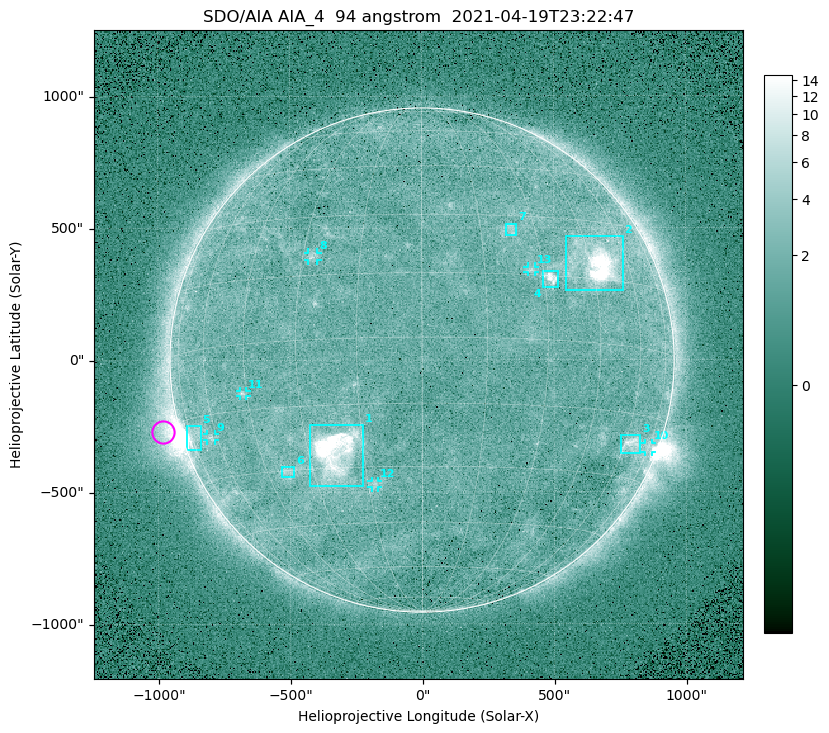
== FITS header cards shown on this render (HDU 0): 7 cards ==
TELESCOP= 'SDO/AIA '
INSTRUME= 'AIA_4   '
WAVELNTH=                   94
WAVEUNIT= 'angstrom'
DATE-OBS= '2021-04-19T23:22:47.12'
CTYPE1  = 'HPLN-TAN'
CTYPE2  = 'HPLT-TAN'

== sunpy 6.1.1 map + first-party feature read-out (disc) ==
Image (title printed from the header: SDO/AIA AIA_4  94 angstrom  2021-04-19T23:22:47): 512 x 512 px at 4.8 arcsec/px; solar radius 955 arcsec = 199 px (full disc in frame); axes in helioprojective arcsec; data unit not stated in the header (colour bar unlabelled)
Orientation: roll -0.138 deg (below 1 deg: not rotated)
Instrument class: DISC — disc imager (sunpy class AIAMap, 94 A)
Bright regions (active regions / flare kernels): reference = the median radial profile (limb darkening/brightening removed); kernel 5 px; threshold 5 sigma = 2.42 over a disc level ~1.75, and >= 1.15x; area >= 9 px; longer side >= 5 px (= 24 arcsec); searched inside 0.97 R_sun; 13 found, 13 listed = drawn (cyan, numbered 1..; 6 of them under ~33 arcsec drawn as corner ticks so the feature stays visible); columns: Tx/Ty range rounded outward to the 10 arcsec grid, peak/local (2 s.f.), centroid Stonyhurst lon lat
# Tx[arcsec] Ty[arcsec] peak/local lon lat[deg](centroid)
1 -430..-220 -480..-240 40 -22 -26
2 540..760 260..470 26 +47 +19
3 750..830 -360..-280 4.9 +63 -22
4 460..520 270..340 7.1 +32 +14
5 -900..-840 -340..-250 5.5 -73 -19
6 -540..-480 -440..-400 3 -38 -30
7 320..360 470..520 2.9 +23 +26
8 -430..-390 380..410 3.3 -27 +20
9 -820..-780 -300..-280 2.9 -63 -20
10 840..870 -350..-310 2.9 +75 -22
11 -690..-660 -140..-110 3.3 -46 -11
12 -190..-170 -480..-450 2.8 -13 -34
13 400..430 330..360 2.8 +27 +16
Off-limb structures (1.02-1.3 R_sun): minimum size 50 px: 6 found; the strongest spans PA ~90..115 deg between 1.02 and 1.21 R_sun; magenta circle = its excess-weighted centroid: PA ~105 deg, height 1.07 R_sun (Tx ~-980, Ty ~-270 arcsec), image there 5.1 x the reference